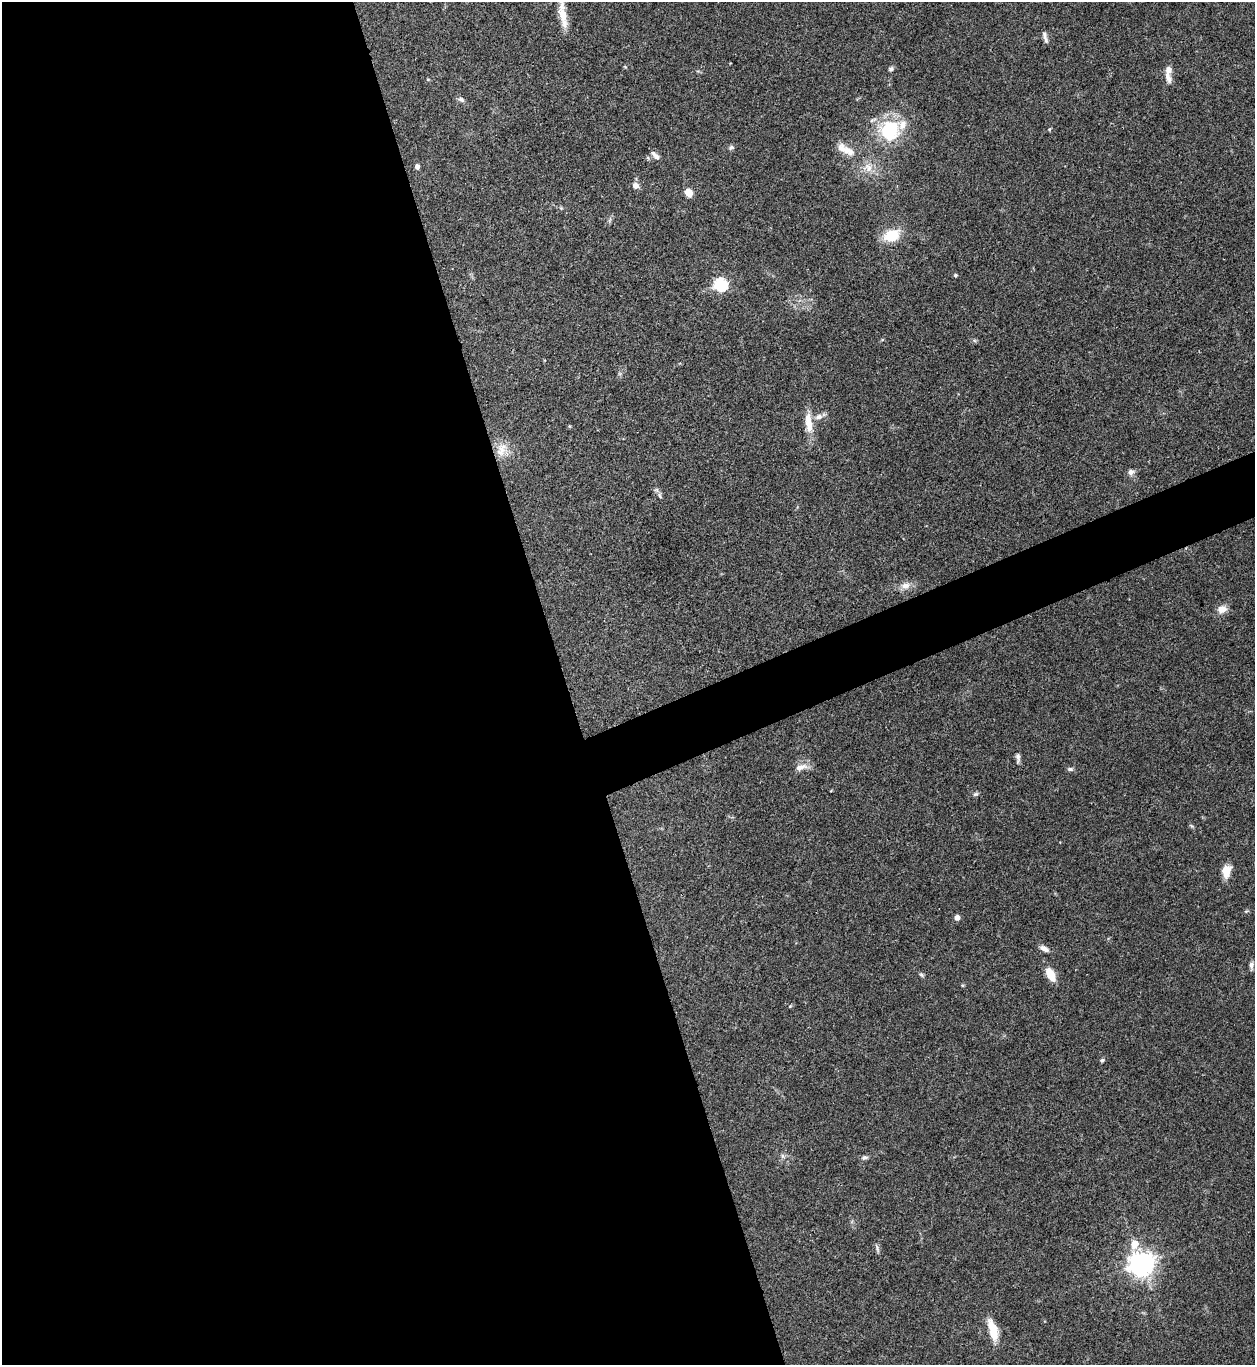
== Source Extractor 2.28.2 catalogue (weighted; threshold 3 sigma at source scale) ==
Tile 9 of 4 x 4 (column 1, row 3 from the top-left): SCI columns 279-1531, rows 1365-2727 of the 5443 x 5458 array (HDU 1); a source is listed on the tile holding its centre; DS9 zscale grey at full resolution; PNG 1257 x 1367 px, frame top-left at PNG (2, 2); no overlay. Shown black and unused: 48% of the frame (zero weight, under 3 of 4 exposures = <1% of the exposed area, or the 3 px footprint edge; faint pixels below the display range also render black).
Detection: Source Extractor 2.28.2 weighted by HDU 2 'WHT'; one run over the whole footprint, this tile lists its part. Background 0.062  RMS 0.0052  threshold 0.0232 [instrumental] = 3 sigma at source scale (4.5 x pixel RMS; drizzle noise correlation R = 1.50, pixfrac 1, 0.05/0.05 arcsec/px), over >= 5 px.
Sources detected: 49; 3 inside a brighter listed object's ellipse — not listed separately; the other 46 listed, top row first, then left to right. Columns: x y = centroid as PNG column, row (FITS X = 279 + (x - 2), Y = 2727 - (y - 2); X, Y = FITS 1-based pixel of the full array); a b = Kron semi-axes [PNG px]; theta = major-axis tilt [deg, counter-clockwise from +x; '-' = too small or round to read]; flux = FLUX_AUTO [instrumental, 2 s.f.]
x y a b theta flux
563 15 27 11 -76 8.8
1044 36 14 5 -76 2
625 67 5 3 - 0.49
891 69 7 5 36 1.1
1168 77 16 7 -70 3.3
428 79 5 3 - 0.46
461 99 9 6 -26 1.4
1049 129 5 4 - 0.6
890 131 27 25 82 30
731 147 8 6 27 1.1
848 151 22 11 -33 6.3
656 156 13 6 -43 2.4
417 166 5 4 - 2.2
868 168 14 13 - 6.1
635 185 7 7 - 2.9
689 193 7 6 - 6.1
561 208 5 5 - 0.6
891 235 16 12 19 15
955 275 5 4 - 0.79
720 284 6 6 - 68
819 417 12 8 18 2.8
808 422 28 9 -83 8.6
569 426 5 3 - 0.45
502 449 21 13 72 7.4
1131 472 8 7 - 2.2
660 496 9 4 -68 1.3
905 586 14 10 15 4
1222 609 12 9 15 4.2
1018 757 14 6 -85 1.9
801 767 19 8 16 4
1070 769 8 5 -8 1.1
975 794 8 5 26 0.98
1191 826 8 3 -45 0.66
1226 871 15 10 76 6.2
957 917 5 5 - 2.6
1044 949 13 6 -28 2.7
1251 965 10 5 87 1.7
1051 974 12 7 -59 9.9
921 975 7 5 -41 0.93
1102 1060 5 4 - 0.79
783 1156 7 5 -48 1.2
864 1157 8 6 12 1.4
1134 1244 9 8 - 7.1
877 1248 11 4 -73 1.3
1141 1264 8 8 - 510
993 1330 27 9 -74 10
Isophote crosses this tile's border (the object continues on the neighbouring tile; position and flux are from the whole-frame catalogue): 1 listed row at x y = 563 15